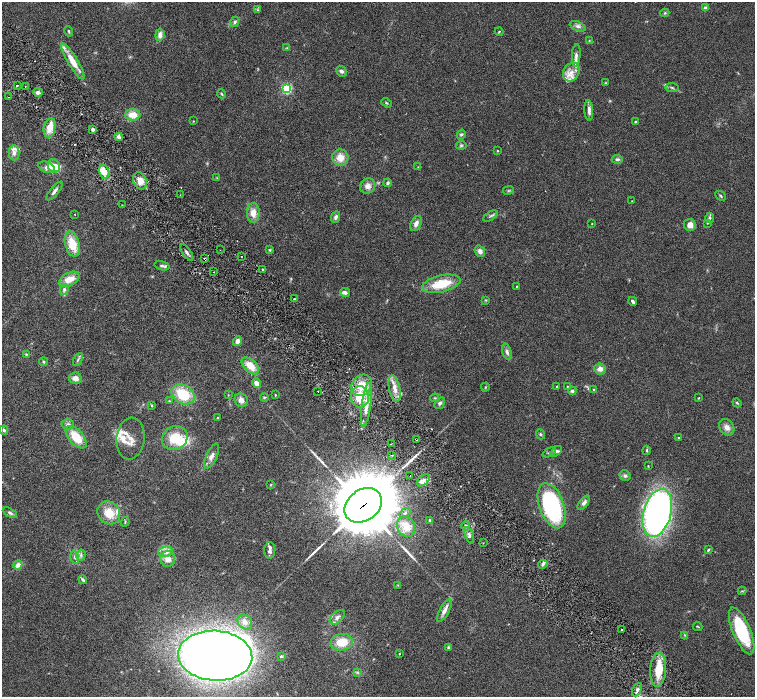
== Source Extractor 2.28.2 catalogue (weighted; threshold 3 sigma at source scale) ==
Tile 11 of 4 x 4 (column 3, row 3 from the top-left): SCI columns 3016-4521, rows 1695-3083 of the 6027 x 6025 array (HDU 1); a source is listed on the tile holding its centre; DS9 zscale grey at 2 x 2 block average (1 PNG px = mean of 2 x 2 image px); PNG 757 x 699 px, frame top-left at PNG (2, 2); each listed source drawn as its Kron ellipse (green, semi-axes under 4 px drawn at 4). Shown black and unused: <1% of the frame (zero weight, under 3 of 6 exposures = <1% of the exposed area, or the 3 px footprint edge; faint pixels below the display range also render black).
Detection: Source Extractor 2.28.2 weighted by HDU 2 'WHT'; one run over the whole footprint, this tile lists its part. Background 0.039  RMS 0.0033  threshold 0.0137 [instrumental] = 3 sigma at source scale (4.09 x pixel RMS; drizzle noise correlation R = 1.36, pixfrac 0.8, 0.05/0.05 arcsec/px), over >= 5 px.
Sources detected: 197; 1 too faint to see at this stretch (2 x 2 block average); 2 inside a brighter object's white glare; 2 cosmic-ray / hot-pixel residue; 4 long thin detections or spike segments (spike, bleed or trail) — neither listed nor drawn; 21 inside a brighter listed object's ellipse — not listed separately; the other 167 listed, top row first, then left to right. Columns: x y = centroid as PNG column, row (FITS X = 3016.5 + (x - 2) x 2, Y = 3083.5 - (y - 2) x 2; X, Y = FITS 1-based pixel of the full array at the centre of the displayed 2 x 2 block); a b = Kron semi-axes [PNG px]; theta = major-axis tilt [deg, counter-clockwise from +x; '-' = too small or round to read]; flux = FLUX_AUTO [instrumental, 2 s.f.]
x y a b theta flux
706 8 4 3 - 2.3
258 10 3 3 - 0.58
665 13 4 3 - 0.75
235 22 5 4 - 1.5
578 26 8 4 -23 2.2
68 31 5 2 - 0.82
499 32 4 3 - 0.67
160 35 6 4 83 3.7
589 40 3 2 - 0.41
287 48 4 3 - 0.67
576 55 11 4 86 2.5
73 62 20 5 -59 12
341 71 6 4 -42 2.2
571 72 10 7 59 6.8
605 83 4 2 - 0.51
17 85 2 2 - 1
25 87 2 2 - 0.42
672 87 6 2 -7 0.97
287 88 3 3 - 100
38 92 5 4 - 1.8
222 94 4 3 - 0.86
9 97 2 2 - 0.75
386 103 5 3 - 0.85
589 110 10 3 -87 3.4
133 115 8 5 3 9.2
194 121 3 2 - 0.32
636 122 2 2 - 2.3
50 128 10 5 77 9.6
93 129 3 3 - 1.6
461 135 5 4 - 1.2
119 137 4 3 - 2.3
461 145 5 3 - 0.98
497 151 3 2 - 0.49
14 153 7 5 -89 3
340 158 8 8 - 8.1
617 159 5 4 - 1.4
54 166 7 6 - 6.7
46 167 8 5 -19 3.6
418 167 3 2 - 0.35
104 172 7 5 -74 11
217 178 3 3 - 0.59
140 181 9 6 -65 8.2
388 183 4 3 - 1.7
368 186 8 7 - 4.3
55 191 11 3 49 2.5
509 191 5 3 - 0.9
180 195 2 2 - 0.32
721 196 6 3 -42 0.92
632 201 2 2 - 0.19
122 205 2 2 - 0.42
253 213 10 6 89 6.6
75 214 2 2 - 0.46
490 216 8 2 31 1.2
336 217 6 4 67 2.2
710 218 5 4 - 1.3
416 223 8 5 64 3.4
707 223 3 3 - 0.58
592 224 2 2 - 0.45
690 225 6 5 - 5.4
72 244 13 7 -74 15
220 250 2 2 - 0.25
270 250 4 3 - 0.82
480 251 6 5 - 3.3
187 253 9 2 -54 1.8
241 257 2 2 - 0.36
205 259 4 3 - 0.85
162 266 8 3 -15 1.5
263 270 4 3 - 0.74
214 272 2 2 - 0.39
69 279 11 6 27 9.2
441 284 19 8 13 21
517 286 3 2 - 0.49
64 289 5 4 - 1.9
345 292 5 3 - 2.9
294 298 2 2 - 0.63
486 300 3 2 - 0.48
633 301 4 2 - 1.8
238 341 5 4 - 3.5
507 352 8 4 -72 2.3
26 354 3 3 - 0.67
78 359 7 3 62 1.2
43 362 4 3 - 0.82
250 366 10 6 -43 11
600 369 6 5 - 3.6
75 378 6 5 - 4.4
256 383 5 4 - 4.1
362 385 11 9 51 14
557 386 3 2 - 0.55
567 386 2 2 - 0.4
485 387 4 2 - 0.63
395 388 13 5 -78 7
594 389 3 2 - 0.42
318 391 2 2 - 0.49
572 391 4 4 - 1.5
183 394 12 9 -30 24
228 395 3 2 - 0.32
275 395 3 2 - 0.53
264 397 4 3 - 0.68
360 397 10 9 - 17
435 398 4 3 - 0.64
698 398 3 2 - 0.41
241 400 7 6 - 4.4
169 401 4 2 - 0.58
440 403 6 4 54 1.6
737 403 5 3 - 0.82
366 405 22 4 82 8.9
152 406 4 3 - 0.65
217 417 2 2 - 0.36
68 424 6 5 - 2.1
727 427 9 7 -55 4.4
4 430 4 4 - 1.4
540 434 5 3 - 0.92
76 437 13 7 -49 17
130 438 21 14 83 8.5
175 438 13 11 33 17
678 438 2 2 - 0.5
416 439 2 2 - 0.44
391 444 2 2 - 0.31
647 450 5 3 - 0.9
556 451 6 3 42 1.6
549 452 7 2 25 1
392 455 3 2 - 0.64
212 456 13 5 65 4.1
648 466 2 2 - 0.46
410 475 2 2 - 0.45
625 476 5 5 - 1.8
423 480 7 4 42 3.7
271 484 4 3 - 0.55
584 503 8 4 53 2.6
363 505 20 15 37 7900
552 506 23 12 -70 97
10 513 8 4 -28 1.5
109 513 12 10 -45 13
405 513 6 3 37 1.2
657 513 24 13 74 300
430 520 3 3 - 0.93
125 522 5 3 - 0.77
466 526 4 4 - 1.6
406 527 11 8 -61 12
469 535 8 4 -71 2.2
483 543 2 2 - 0.42
270 550 8 5 86 2.3
708 550 3 3 - 0.88
165 552 7 5 12 6.3
81 555 5 4 - 1.7
75 557 6 3 -77 1.7
168 559 8 7 - 6.1
543 564 5 3 - 1.6
18 565 4 3 - 4.8
83 580 4 3 - 1.5
398 585 3 3 - 0.52
742 591 4 3 - 0.85
444 611 12 5 62 4.1
337 617 9 5 43 2.8
245 622 8 6 -48 4.6
698 627 5 2 - 0.49
621 630 2 2 - 0.36
742 631 25 9 -67 47
685 635 4 3 - 0.69
342 642 11 8 8 14
448 648 4 3 - 1
399 654 3 2 - 0.42
215 656 37 25 -3 770
281 656 4 3 - 0.8
658 670 17 8 86 18
357 672 3 3 - 0.79
637 690 7 4 64 2.2
Overlapping masked pixels (flux is a lower limit): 3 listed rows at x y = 205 259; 416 439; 363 505
Diffuse or blended objects may show on this block-average render without a row.